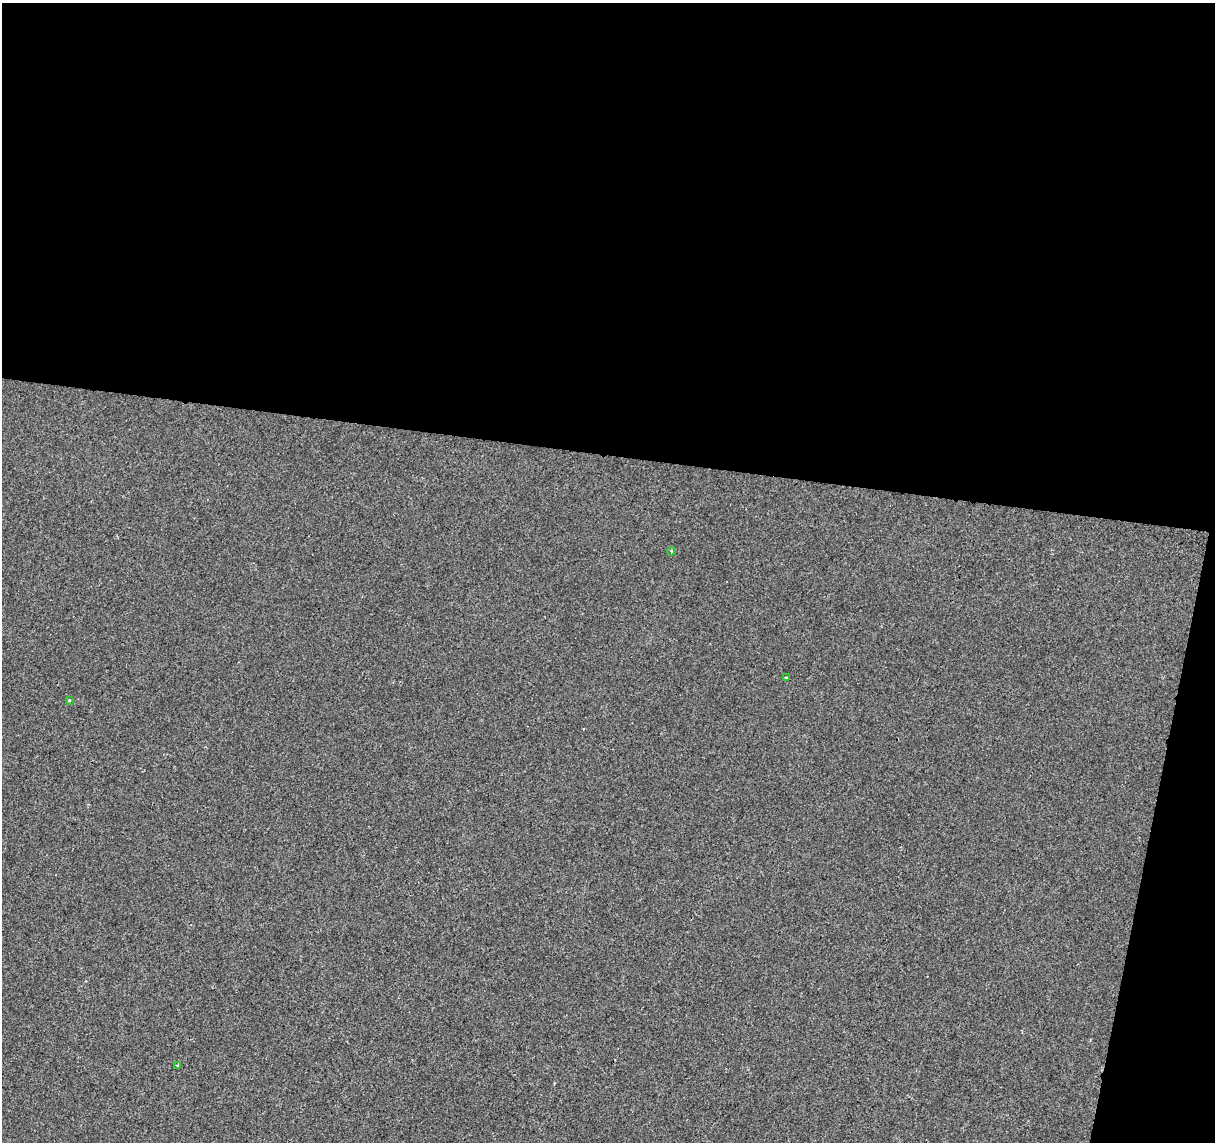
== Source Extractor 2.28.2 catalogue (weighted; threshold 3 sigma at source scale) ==
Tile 4 of 4 x 4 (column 4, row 1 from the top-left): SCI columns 3646-4858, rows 3703-4842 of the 4858 x 5067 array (HDU 1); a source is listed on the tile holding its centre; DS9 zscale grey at full resolution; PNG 1217 x 1144 px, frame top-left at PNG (2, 3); each listed source drawn as its Kron ellipse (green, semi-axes under 4 px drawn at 4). Shown black and unused: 43% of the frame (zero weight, under 2 of 3 exposures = <1% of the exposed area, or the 3 px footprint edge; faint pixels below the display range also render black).
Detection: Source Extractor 2.28.2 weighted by HDU 2 'WHT'; one run over the whole footprint, this tile lists its part. Background -2.32e-05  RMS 0.0042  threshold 0.0189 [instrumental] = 3 sigma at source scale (4.5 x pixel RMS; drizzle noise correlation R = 1.50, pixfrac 1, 0.0396/0.0396 arcsec/px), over >= 5 px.
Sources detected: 4; all 4 listed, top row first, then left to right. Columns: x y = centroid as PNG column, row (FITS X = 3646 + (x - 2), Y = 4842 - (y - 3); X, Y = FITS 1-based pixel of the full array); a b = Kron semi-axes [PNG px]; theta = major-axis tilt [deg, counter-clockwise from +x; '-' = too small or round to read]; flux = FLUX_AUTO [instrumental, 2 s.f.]
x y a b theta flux
672 551 4 4 - 0.56
786 678 3 3 - 0.98
69 700 3 3 - 0.38
177 1065 3 3 - 0.39